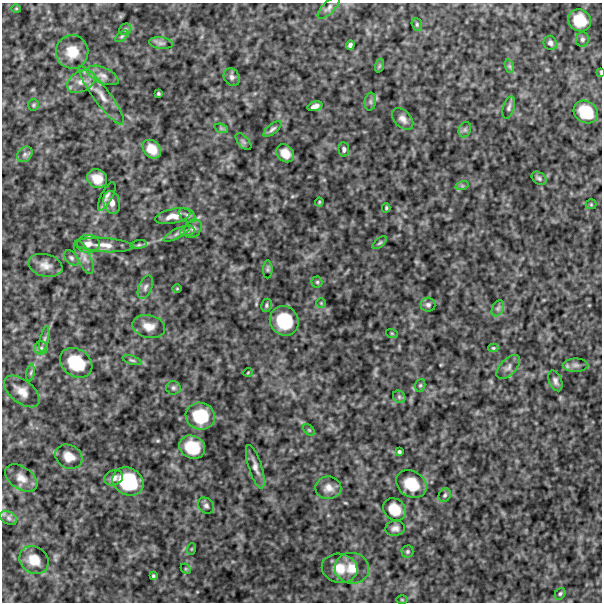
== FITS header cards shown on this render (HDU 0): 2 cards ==
NAXIS1  =                  600
NAXIS2  =                  600

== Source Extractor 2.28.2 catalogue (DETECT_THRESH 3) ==
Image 600 x 600 px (HDU 0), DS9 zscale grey, 1 PNG px = 1 image px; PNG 604 x 604 px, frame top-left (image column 1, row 600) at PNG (2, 3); each listed source drawn as its Kron ellipse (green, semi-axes under 4 px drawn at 4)
Background 490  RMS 120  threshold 374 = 3 sigma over >= 5 px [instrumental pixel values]
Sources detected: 103; all 103 listed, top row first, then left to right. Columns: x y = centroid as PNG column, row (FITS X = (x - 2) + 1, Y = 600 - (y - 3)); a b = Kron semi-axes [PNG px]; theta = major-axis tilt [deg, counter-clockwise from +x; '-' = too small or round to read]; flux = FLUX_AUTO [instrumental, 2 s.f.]
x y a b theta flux
329 7 15 6 45 32000
16 8 5 3 - 7500
580 20 12 10 -39 180000
417 24 6 5 - 14000
125 29 6 5 - 14000
122 36 8 4 36 13000
582 39 7 6 - 21000
161 43 12 6 -6 28000
550 43 7 6 - 27000
350 45 4 4 - 18000
72 52 17 16 - 150000
379 66 7 4 71 13000
509 66 7 4 -71 16000
601 72 4 2 - 6900
103 75 17 8 -23 60000
232 77 9 7 -59 31000
81 81 15 10 31 80000
158 94 3 3 - 11000
101 95 36 8 -53 120000
370 102 9 5 85 21000
33 105 6 5 - 13000
315 106 8 4 16 38000
509 107 11 5 72 23000
586 112 13 10 -35 230000
403 119 13 8 -47 47000
221 128 7 4 -19 17000
272 129 11 5 39 22000
465 130 8 6 70 21000
243 142 10 5 -49 19000
152 149 10 8 -46 100000
344 149 7 5 -86 21000
285 153 10 8 -47 78000
25 154 9 6 45 29000
539 178 8 5 -36 18000
97 179 10 9 - 100000
462 186 7 4 18 14000
107 196 15 5 63 33000
112 202 11 8 -74 63000
319 202 4 4 - 8800
591 204 5 5 - 9000
386 208 4 3 - 11000
187 215 9 6 -39 23000
173 216 18 7 12 85000
193 228 10 8 52 32000
187 231 7 5 15 20000
177 234 14 4 27 29000
380 243 8 4 41 15000
88 244 11 9 5 57000
104 245 29 7 -4 87000
139 245 8 4 8 17000
84 257 18 6 -66 57000
71 258 8 6 -50 23000
45 265 17 11 -14 76000
268 269 9 4 89 15000
317 282 5 5 - 14000
145 287 12 6 68 35000
177 289 5 3 - 7200
321 303 4 4 - 8100
267 305 6 5 - 15000
428 305 7 7 - 23000
498 308 9 5 65 26000
284 321 15 14 - 350000
149 326 17 11 -12 83000
392 334 6 4 -19 9000
44 339 13 4 78 25000
41 348 6 6 - 23000
493 348 5 4 - 10000
132 360 10 4 -17 18000
76 363 17 13 -35 310000
576 365 13 6 0 37000
508 367 15 8 46 45000
248 372 4 3 - 6200
31 373 8 4 81 17000
555 381 11 6 -69 31000
420 385 6 5 - 14000
173 388 7 7 - 21000
22 391 21 11 -39 86000
399 397 7 5 -47 19000
200 416 15 13 -17 280000
309 430 7 4 -45 11000
192 447 13 11 -27 240000
399 452 3 3 - 14000
69 457 14 11 -28 90000
255 467 23 6 -73 56000
21 478 18 11 -34 77000
114 478 9 7 21 46000
128 481 16 13 -31 460000
411 484 16 12 -32 230000
328 488 13 11 -1 62000
445 495 7 5 63 17000
206 506 9 7 -43 28000
395 509 12 10 -43 150000
9 518 9 6 -28 26000
395 528 10 7 6 38000
191 549 6 3 70 9100
407 551 6 6 - 16000
34 560 15 13 -38 120000
340 568 18 14 -11 140000
352 568 17 15 -8 130000
186 569 5 4 - 10000
153 576 4 3 - 11000
560 594 6 5 - 14000
402 600 6 3 -1 8200
At the frame edge (FLAGS 8, measured only in part): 1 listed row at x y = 601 72